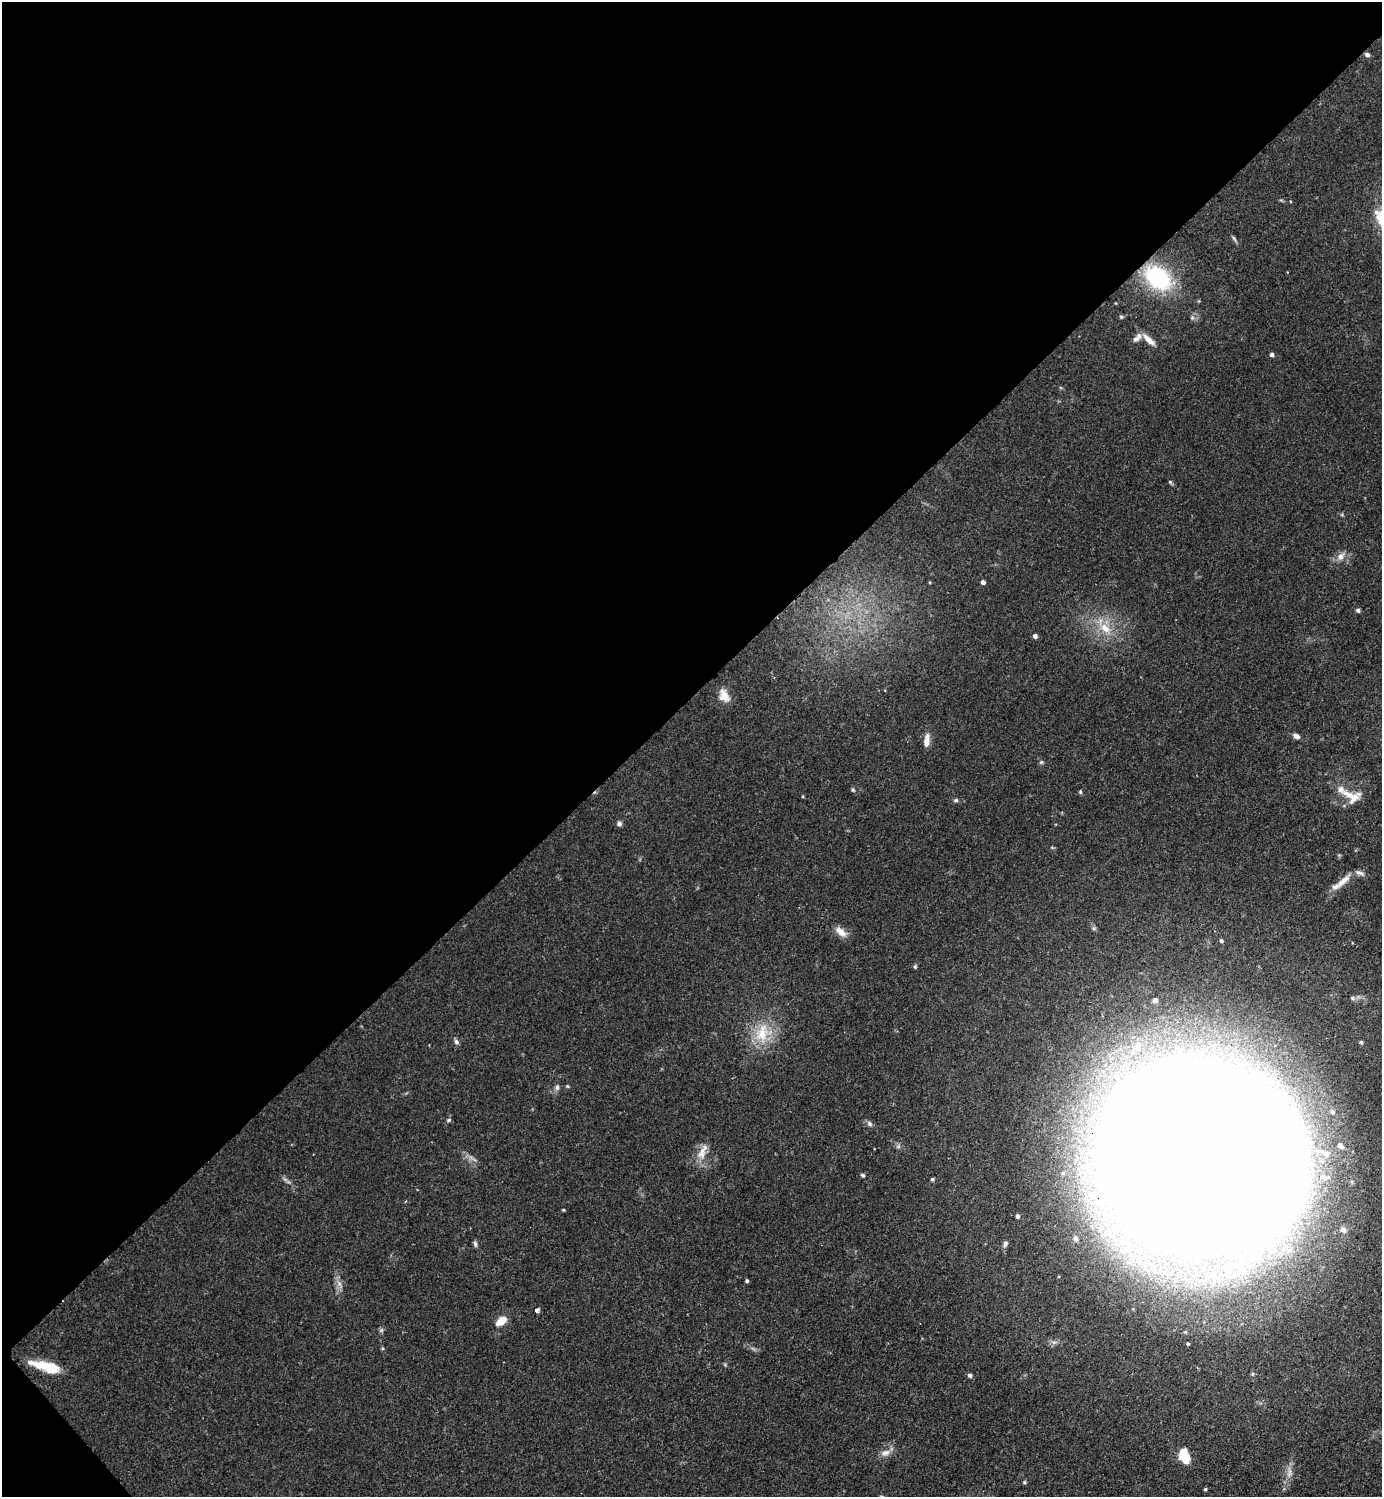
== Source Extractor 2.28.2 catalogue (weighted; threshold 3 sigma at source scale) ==
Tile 5 of 4 x 4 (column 1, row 2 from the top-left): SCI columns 160-1539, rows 2993-4487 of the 5983 x 5984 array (HDU 1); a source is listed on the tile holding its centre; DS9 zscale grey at full resolution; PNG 1384 x 1499 px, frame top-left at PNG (2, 2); no overlay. Shown black and unused: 47% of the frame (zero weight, under 2 of 3 exposures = <1% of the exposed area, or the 3 px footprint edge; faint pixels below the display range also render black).
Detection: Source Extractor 2.28.2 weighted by HDU 2 'WHT'; one run over the whole footprint, this tile lists its part. Background 0.0841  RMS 0.006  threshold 0.0271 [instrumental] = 3 sigma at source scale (4.5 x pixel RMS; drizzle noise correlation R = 1.50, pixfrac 1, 0.05/0.05 arcsec/px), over >= 5 px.
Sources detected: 71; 1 cosmic-ray / hot-pixel residue — not listed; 4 inside a brighter listed object's ellipse — not listed separately; the other 66 listed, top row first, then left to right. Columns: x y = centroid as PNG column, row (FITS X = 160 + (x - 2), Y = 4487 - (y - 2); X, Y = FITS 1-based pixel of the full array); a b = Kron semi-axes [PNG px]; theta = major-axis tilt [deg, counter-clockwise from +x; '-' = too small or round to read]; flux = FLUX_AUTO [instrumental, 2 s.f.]
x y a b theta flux
1367 54 7 5 -23 1.8
1290 201 3 2 - 0.52
1234 239 10 4 -61 1.3
1158 278 25 17 -39 64
1121 317 5 4 - 1
1136 339 13 7 31 3.2
1149 340 21 7 -43 6.6
1272 354 4 4 - 1.7
1170 482 5 4 - 0.86
1341 556 11 7 64 3.7
930 582 4 3 - 0.56
983 582 4 4 - 2
1358 610 5 5 - 1.2
1105 628 18 11 -42 11
1035 636 4 4 - 2.3
724 696 10 8 -59 10
1296 736 6 5 - 2.8
926 740 15 6 83 5.5
1041 762 6 5 - 0.96
853 790 5 5 - 0.87
1080 792 5 4 - 0.83
1348 794 20 10 -29 7.2
956 800 6 5 - 1.1
619 823 7 6 - 1.8
1343 881 25 8 41 7.7
841 932 17 8 -42 5.2
1221 941 4 4 - 1.3
915 966 6 4 69 0.9
1155 1000 6 6 - 2.1
762 1033 28 21 63 23
456 1042 7 6 - 1.7
1361 1042 5 5 - 0.94
567 1086 4 4 - 0.69
557 1087 8 6 75 1.7
1332 1112 5 5 - 1
449 1120 6 4 28 0.99
870 1124 8 6 -46 1.8
898 1146 7 4 -73 1.1
1341 1146 6 4 -42 2.1
702 1152 25 10 67 7.7
1200 1160 111 102 -43 7400
863 1175 5 4 - 1.1
1324 1177 7 7 - 2.5
932 1179 4 4 - 1
563 1210 4 3 - 0.64
1017 1216 4 4 - 2
1106 1217 9 9 - 4.6
1343 1230 7 7 - 2.3
1076 1239 8 6 -60 1.9
475 1244 8 5 -81 1.4
1005 1244 8 5 66 1.7
1204 1268 7 6 - 1.8
1244 1271 9 8 - 6.4
747 1281 4 4 - 1.1
340 1284 10 4 -56 2.1
537 1311 4 4 - 2.9
501 1321 12 7 35 8.7
1054 1342 6 5 - 1.5
1188 1344 3 3 - 0.73
44 1365 35 8 -12 17
970 1375 5 5 - 1.5
885 1453 13 8 20 4.2
1184 1456 18 11 -71 11
1289 1473 16 6 86 4.2
1024 1482 6 4 1 0.88
1205 1489 4 3 - 0.82
Overlapping masked pixels (flux is a lower limit): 2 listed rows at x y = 1367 54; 1200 1160